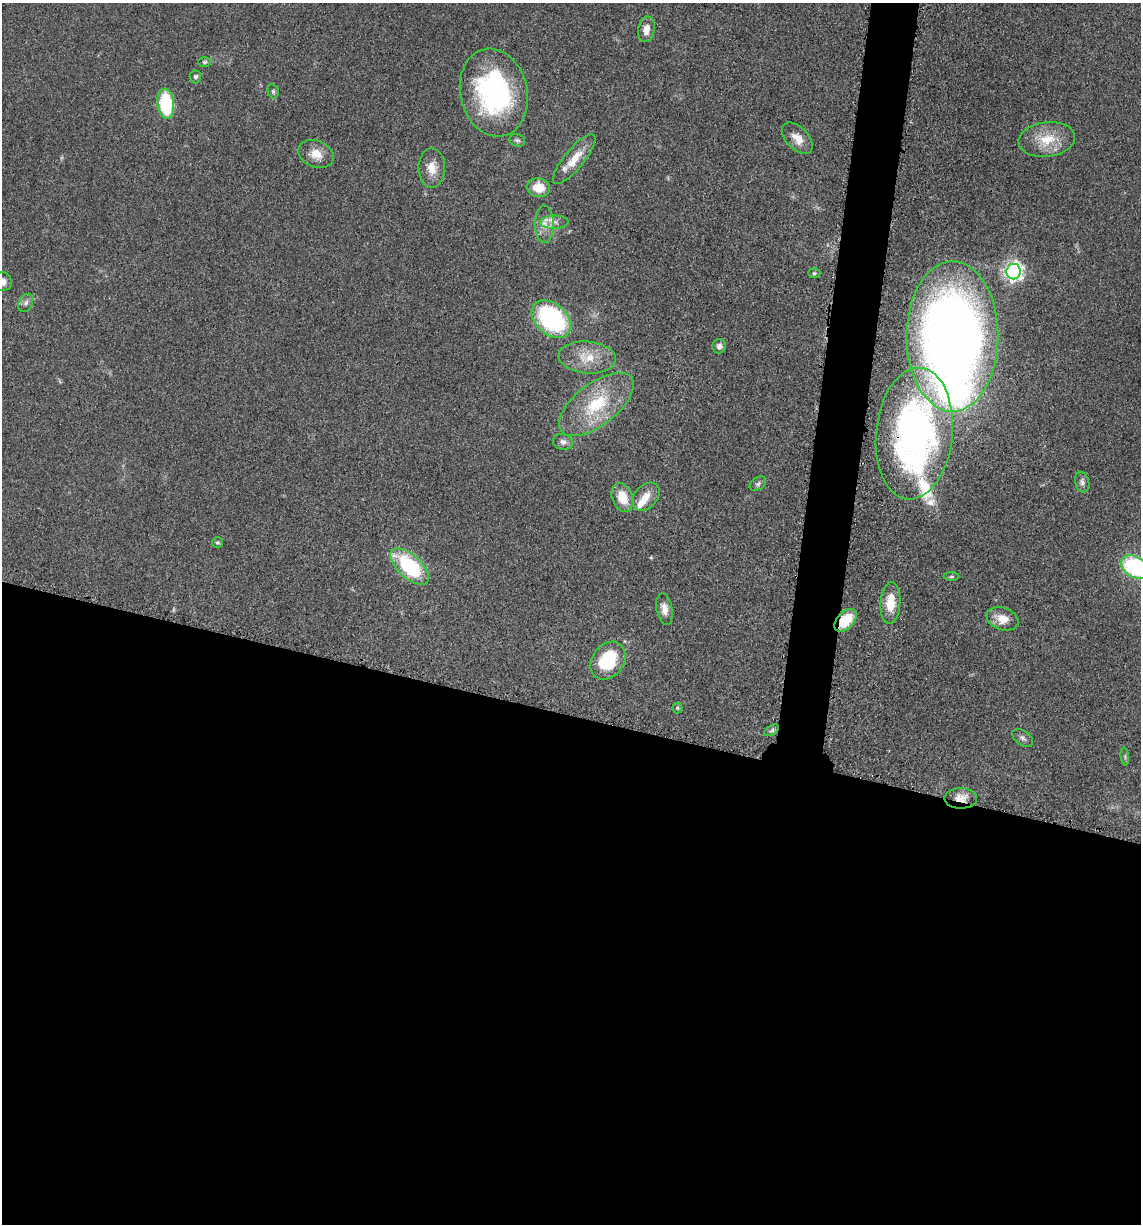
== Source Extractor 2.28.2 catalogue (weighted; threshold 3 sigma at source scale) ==
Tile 14 of 4 x 4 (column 2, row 4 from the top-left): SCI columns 1386-2524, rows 21-1242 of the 4980 x 4922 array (HDU 1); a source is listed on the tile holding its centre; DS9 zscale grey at full resolution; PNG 1143 x 1226 px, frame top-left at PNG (2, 3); each listed source drawn as its Kron ellipse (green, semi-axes under 4 px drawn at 4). Shown black and unused: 44% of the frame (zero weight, under 3 of 5 exposures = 4% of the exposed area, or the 3 px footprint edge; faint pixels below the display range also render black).
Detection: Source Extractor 2.28.2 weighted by HDU 2 'WHT'; one run over the whole footprint, this tile lists its part. Background 0.0565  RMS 0.0059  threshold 0.0265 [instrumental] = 3 sigma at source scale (4.5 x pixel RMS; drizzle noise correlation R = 1.50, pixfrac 1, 0.05/0.05 arcsec/px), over >= 5 px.
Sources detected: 48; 2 inside a brighter object's white glare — neither listed nor drawn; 2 inside a brighter listed object's ellipse — not listed separately; the other 44 listed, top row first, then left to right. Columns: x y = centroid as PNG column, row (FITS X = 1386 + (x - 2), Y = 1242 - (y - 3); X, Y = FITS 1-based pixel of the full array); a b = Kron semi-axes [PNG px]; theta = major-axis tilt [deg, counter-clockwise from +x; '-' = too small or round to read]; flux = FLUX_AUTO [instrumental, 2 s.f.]
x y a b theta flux
646 29 13 8 81 5.4
204 62 6 5 - 1.1
195 77 6 5 - 1.5
273 91 7 5 -76 1.2
494 93 44 33 -77 110
166 104 15 8 -84 41
797 138 19 11 -46 7.4
1047 139 28 17 7 17
517 140 8 6 -22 1.4
316 154 18 13 -22 8.4
574 159 31 10 51 12
432 168 20 13 90 8.5
538 188 12 9 -10 12
554 222 14 6 2 3.6
544 224 19 9 -90 6.5
1014 272 8 7 - 260
814 273 6 5 - 1
2 281 10 9 - 4.3
26 303 10 6 63 2.2
551 319 22 15 -42 79
952 336 75 46 90 670
719 346 7 6 - 2.4
587 357 28 16 -4 14
596 404 44 21 38 33
914 434 66 38 84 240
563 442 10 8 -13 2.8
1082 482 10 7 -76 2.2
758 484 9 6 36 1.6
646 497 16 11 49 7.4
622 498 15 10 -70 13
217 543 5 5 - 0.91
410 566 24 11 -42 48
1135 567 15 10 -32 62
951 576 8 4 1 0.87
890 603 21 10 86 13
664 609 16 8 -79 5
1002 619 16 11 -20 8.5
845 620 14 8 46 19
608 661 20 16 54 29
677 708 5 5 - 0.81
772 730 8 4 31 1.4
1023 738 12 7 -38 2.3
1125 756 9 3 -85 1
961 798 16 10 0 7.1
Overlapping masked pixels (flux is a lower limit): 3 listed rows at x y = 914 434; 845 620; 961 798
Isophote crosses this tile's border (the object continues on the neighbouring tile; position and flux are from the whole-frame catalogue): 2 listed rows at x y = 2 281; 1135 567